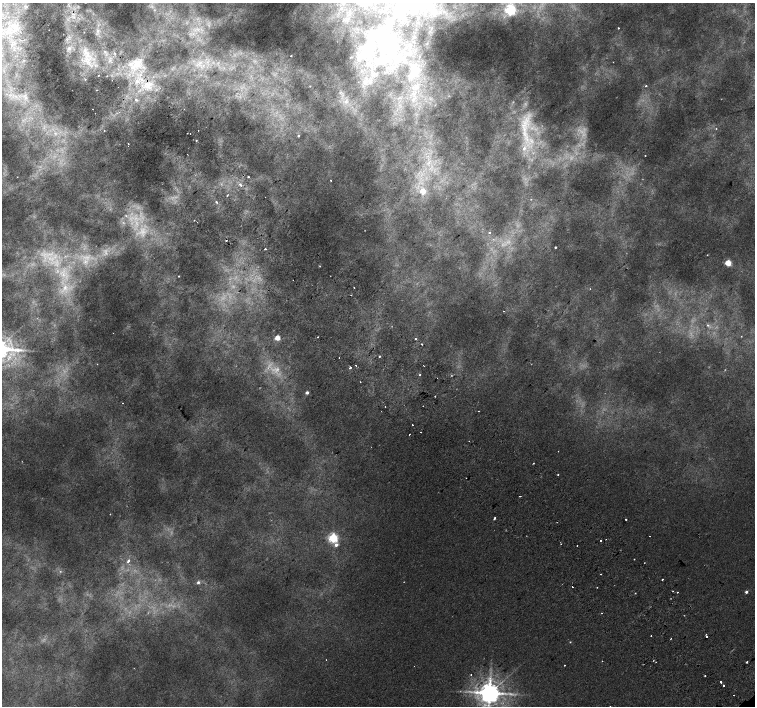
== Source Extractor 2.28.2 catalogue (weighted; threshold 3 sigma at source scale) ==
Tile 11 of 4 x 4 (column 3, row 3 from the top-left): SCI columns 3055-4560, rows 1606-3013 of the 6117 x 6089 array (HDU 1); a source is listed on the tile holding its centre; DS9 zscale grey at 2 x 2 block average (1 PNG px = mean of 2 x 2 image px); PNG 757 x 708 px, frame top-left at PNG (2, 3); no overlay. Shown black and unused: <1% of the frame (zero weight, under 2 of 3 exposures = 3% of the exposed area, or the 3 px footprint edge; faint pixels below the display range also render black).
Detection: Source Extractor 2.28.2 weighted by HDU 2 'WHT'; one run over the whole footprint, this tile lists its part. Background 0.00965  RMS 0.0042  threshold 0.0189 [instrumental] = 3 sigma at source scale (4.5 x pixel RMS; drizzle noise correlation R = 1.50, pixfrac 1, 0.0396/0.0396 arcsec/px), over >= 5 px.
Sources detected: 139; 10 too faint to see at this stretch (2 x 2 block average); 6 inside a brighter object's white glare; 21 cosmic-ray / hot-pixel residue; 1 long thin detection or spike segment (spike, bleed or trail) — not listed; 5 inside a brighter listed object's ellipse — not listed separately; the other 96 listed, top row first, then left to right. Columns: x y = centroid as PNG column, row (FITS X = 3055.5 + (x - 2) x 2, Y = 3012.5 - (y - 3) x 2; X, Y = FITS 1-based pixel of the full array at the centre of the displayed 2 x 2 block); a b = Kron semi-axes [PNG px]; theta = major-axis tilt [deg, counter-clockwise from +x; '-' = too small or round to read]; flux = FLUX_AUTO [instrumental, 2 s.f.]
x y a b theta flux
510 10 4 4 - 140
619 28 2 2 - 0.68
21 33 2 2 - 0.31
386 47 36 21 10 75
69 48 6 4 52 3.3
86 53 13 9 6 17
115 53 2 2 - 1.1
291 56 2 2 - 1.5
88 62 12 6 -47 14
207 62 4 2 - 1.4
138 64 25 11 46 26
415 71 22 16 86 38
98 76 2 2 - 1.2
107 76 2 2 - 1.4
365 82 8 5 60 5.6
148 85 12 9 -22 16
310 86 2 2 - 0.53
646 86 2 2 - 1.1
97 90 2 2 - 0.71
26 98 5 4 - 2.5
413 99 9 3 70 3.4
136 100 4 3 - 2
346 101 7 5 64 4.5
104 130 2 2 - 0.6
55 133 6 3 -35 2.9
525 134 29 7 -67 23
298 136 2 2 - 1.1
196 141 2 2 - 0.72
524 148 8 5 65 6.5
645 155 2 2 - 0.38
428 163 7 2 52 2.2
17 177 2 2 - 0.8
248 177 2 2 - 0.8
331 180 2 2 - 0.84
240 185 4 3 - 3.3
423 191 3 3 - 21
227 196 2 2 - 2.5
216 202 2 2 - 2.4
126 216 3 2 - 0.97
489 232 2 2 - 4
226 240 2 2 - 2.1
555 247 2 2 - 1.1
265 249 2 2 - 4.9
707 255 2 2 - 0.43
85 262 6 4 41 3.3
728 263 3 3 - 40
178 276 2 2 - 0.55
293 280 2 2 - 0.54
354 287 2 2 - 1.2
65 288 9 6 65 7.4
504 311 2 2 - 0.79
708 325 2 2 - 1.2
318 337 2 2 - 0.96
277 338 3 3 - 27
415 339 2 2 - 1.3
422 344 2 2 - 2.2
379 356 2 2 - 2.6
356 365 2 2 - 0.49
423 365 2 2 - 0.57
350 367 2 2 - 2.9
420 375 2 2 - 0.62
307 393 2 2 - 3.6
435 396 2 2 - 0.51
412 425 2 2 - 1.4
409 434 2 2 - 1.5
533 463 2 2 - 0.82
558 475 2 2 - 0.6
520 496 2 2 - 1.4
110 514 2 2 - 1.4
494 518 3 2 - 3.5
625 519 2 2 - 6.5
333 538 3 3 - 130
600 540 2 2 - 1.2
561 544 2 2 - 0.68
336 545 4 3 - 3.9
634 559 2 2 - 0.76
128 561 3 2 - 3.2
662 579 2 2 - 1.8
198 582 3 3 - 2.2
597 587 2 2 - 0.42
673 591 2 2 - 0.76
677 592 2 2 - 1.1
746 592 2 2 - 2.7
635 593 2 2 - 0.51
706 634 2 2 - 0.82
651 636 2 2 - 1
707 637 2 2 - 2.1
671 638 2 2 - 0.46
570 642 3 2 - 0.58
747 662 2 2 - 2.2
565 665 2 2 - 0.78
471 675 2 2 - 1.3
705 676 2 2 - 0.56
721 682 2 2 - 5.5
723 685 2 2 - 1.9
489 693 5 5 - 1300
Overlapping masked pixels (flux is a lower limit): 1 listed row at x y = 226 240
Isophote crosses this tile's border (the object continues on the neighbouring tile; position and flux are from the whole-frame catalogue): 2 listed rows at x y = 510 10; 489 693
Diffuse or blended objects may show on this block-average render without a row.